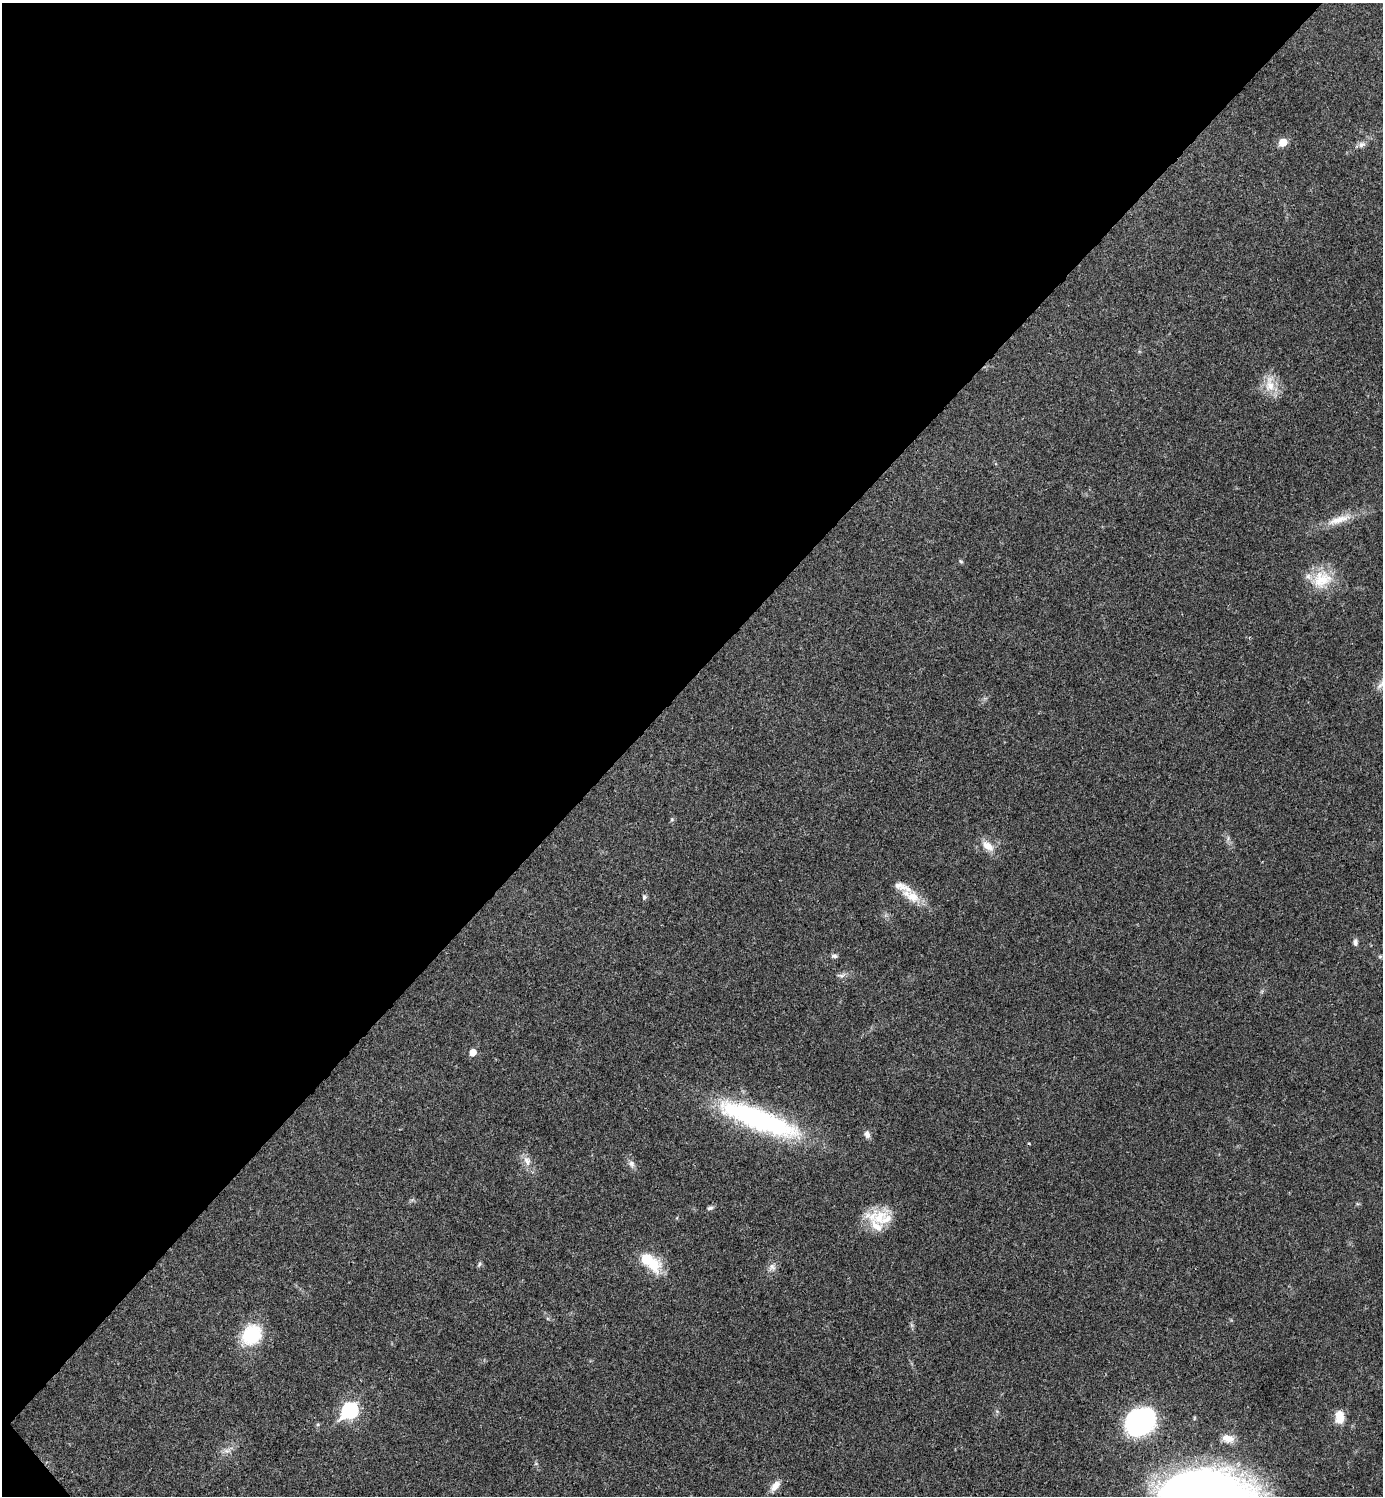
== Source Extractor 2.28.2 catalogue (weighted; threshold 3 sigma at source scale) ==
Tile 5 of 4 x 4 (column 1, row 2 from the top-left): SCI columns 300-1680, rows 2989-4482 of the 5981 x 5981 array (HDU 1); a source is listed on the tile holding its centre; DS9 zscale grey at full resolution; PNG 1385 x 1498 px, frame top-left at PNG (2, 3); no overlay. Shown black and unused: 46% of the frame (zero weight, under 3 of 4 exposures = <1% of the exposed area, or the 3 px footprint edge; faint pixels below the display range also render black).
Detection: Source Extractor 2.28.2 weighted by HDU 2 'WHT'; one run over the whole footprint, this tile lists its part. Background 0.0205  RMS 0.0022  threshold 0.0101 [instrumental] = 3 sigma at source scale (4.5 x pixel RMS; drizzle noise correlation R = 1.50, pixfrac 1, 0.05/0.05 arcsec/px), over >= 5 px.
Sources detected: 44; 1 inside a brighter object's white glare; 1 cosmic-ray / hot-pixel residue — not listed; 5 inside a brighter listed object's ellipse — not listed separately; the other 37 listed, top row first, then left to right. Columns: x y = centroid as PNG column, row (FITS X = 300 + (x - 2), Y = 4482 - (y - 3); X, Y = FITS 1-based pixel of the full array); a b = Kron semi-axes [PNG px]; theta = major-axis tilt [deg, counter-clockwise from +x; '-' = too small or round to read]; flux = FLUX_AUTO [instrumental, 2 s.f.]
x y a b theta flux
1283 142 6 5 - 4.9
1362 145 11 8 24 1.1
1270 384 27 14 88 4.3
1339 520 40 10 17 4.8
961 561 6 5 - 0.36
1322 579 30 24 27 7.8
1382 683 24 7 50 1.6
672 819 6 4 72 0.32
1228 839 9 3 85 0.52
988 846 19 11 -38 3
911 896 30 14 -31 4.8
644 897 7 5 86 0.58
1355 942 8 6 -89 0.8
834 956 9 5 -2 0.6
841 976 13 6 4 0.95
473 1052 6 5 - 2.4
759 1119 96 23 -21 45
867 1134 11 8 -64 1.1
527 1161 15 10 -71 2
631 1164 12 8 -68 1.1
710 1208 9 5 15 0.55
879 1217 39 17 48 6.4
479 1264 7 5 52 0.42
653 1265 24 22 -66 6.1
772 1267 10 10 - 1.2
911 1325 7 4 -89 0.46
251 1335 24 20 42 13
349 1410 10 8 45 36
997 1411 6 4 -19 0.3
1339 1417 13 9 -89 3.8
1140 1422 21 16 22 56
318 1424 6 4 19 0.3
1228 1438 17 10 -11 2.4
228 1450 18 7 28 1.7
536 1464 6 4 -19 0.3
775 1486 16 8 50 2
1205 1494 60 31 -4 340
Isophote crosses this tile's border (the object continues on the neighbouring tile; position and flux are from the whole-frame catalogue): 2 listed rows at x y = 1382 683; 1205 1494